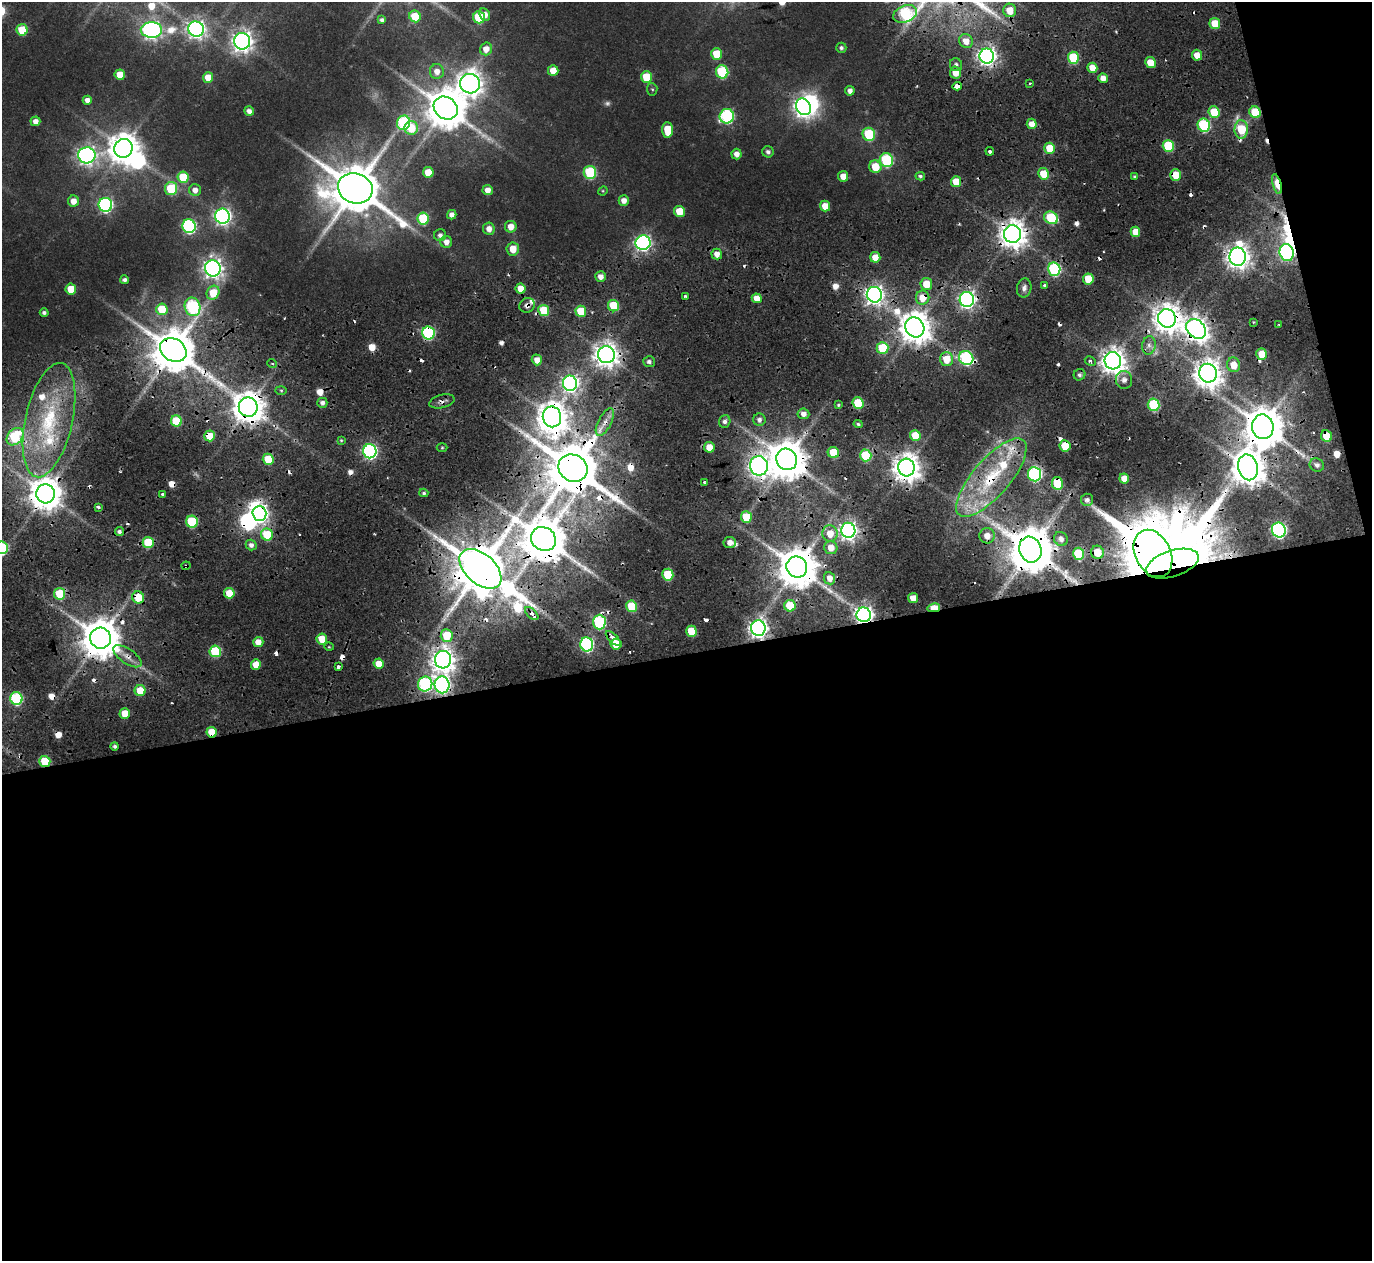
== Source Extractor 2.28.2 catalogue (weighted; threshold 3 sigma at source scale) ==
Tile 16 of 4 x 4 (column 4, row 4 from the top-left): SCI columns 4109-5478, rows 108-1366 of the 5478 x 5297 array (HDU 1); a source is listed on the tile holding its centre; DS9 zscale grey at full resolution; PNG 1374 x 1263 px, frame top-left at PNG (2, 2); each listed source drawn as its Kron ellipse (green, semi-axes under 4 px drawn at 4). Shown black and unused: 51% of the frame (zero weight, under 2 of 4 exposures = <1% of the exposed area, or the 3 px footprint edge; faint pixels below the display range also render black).
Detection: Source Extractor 2.28.2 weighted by HDU 2 'WHT'; one run over the whole footprint, this tile lists its part. Background 0.0284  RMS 0.0048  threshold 0.0215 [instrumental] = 3 sigma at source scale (4.5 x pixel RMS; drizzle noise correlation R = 1.50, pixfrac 1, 0.0396/0.0396 arcsec/px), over >= 5 px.
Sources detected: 305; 3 too faint to see at this stretch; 5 inside a brighter object's white glare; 46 cosmic-ray / hot-pixel residue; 1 long thin detection or spike segment (spike, bleed or trail) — neither listed nor drawn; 5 inside a brighter listed object's ellipse — not listed separately; the other 245 listed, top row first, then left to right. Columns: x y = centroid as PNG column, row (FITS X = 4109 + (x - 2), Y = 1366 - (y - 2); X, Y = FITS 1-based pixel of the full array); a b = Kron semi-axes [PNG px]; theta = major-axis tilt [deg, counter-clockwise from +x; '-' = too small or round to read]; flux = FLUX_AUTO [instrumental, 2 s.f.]
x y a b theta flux
1010 10 7 6 - 8.7
485 14 6 5 - 3.5
905 14 12 8 22 56
415 16 6 5 - 14
479 17 6 6 - 25
382 20 4 4 - 1.3
1215 24 5 5 - 13
196 29 8 7 - 230
22 30 6 5 - 16
151 30 11 8 -1 220
242 41 8 8 - 330
966 41 7 6 - 6
841 48 5 5 - 1.3
486 49 6 6 - 4.5
716 54 6 5 - 13
1197 55 5 5 - 5.1
987 56 7 7 - 250
1073 58 6 5 - 29
1150 63 5 5 - 8.9
956 65 6 6 - 1.7
1092 68 5 5 - 6.7
553 70 5 5 - 6.6
437 71 7 7 - 3.9
722 72 7 6 - 41
955 72 6 5 - 6.7
120 75 5 5 - 8.4
208 77 5 5 - 7.7
646 77 6 5 - 17
1103 78 5 4 - 3.5
1029 83 3 3 - 1.2
470 84 10 9 - 480
957 86 4 4 - 11
652 89 6 5 - 0.71
850 91 5 4 - 2.5
87 100 4 4 - 3
803 107 9 7 -58 300
446 108 12 10 -38 1700
249 111 5 4 - 2.5
1214 112 6 5 - 15
1255 112 6 5 - 21
727 116 7 7 - 74
35 121 5 5 - 3.5
403 123 7 6 - 51
1032 124 5 5 - 4.4
1204 125 7 6 - 48
411 128 7 7 - 13
1241 129 9 6 -88 21
668 130 8 5 -87 14
869 134 6 6 - 31
1168 146 6 5 - 27
123 148 9 9 - 840
1050 148 5 5 - 14
990 151 4 3 - 2.4
768 152 6 5 - 1.6
736 154 5 5 - 3.2
87 155 9 8 - 220
886 160 7 6 - 46
875 167 6 6 - 10
428 172 5 5 - 8.4
590 172 6 6 - 47
1044 174 6 5 - 11
1176 175 6 5 - 12
843 176 5 5 - 4.8
920 176 5 4 - 1
183 177 6 5 - 16
1134 177 3 3 - 0.7
956 182 5 5 - 10
1277 184 10 4 -74 17
355 188 18 15 -18 3000
171 189 6 6 - 25
195 190 6 6 - 3.4
488 190 5 5 - 4.3
603 191 5 4 - 0.45
624 200 5 5 - 3.7
73 201 5 5 - 5.1
105 205 7 7 - 100
825 206 5 5 - 6.5
679 211 6 5 - 11
452 215 5 4 - 2.8
223 216 7 7 - 180
1051 218 7 6 - 31
423 219 6 5 - 28
189 226 7 6 - 80
511 227 6 5 - 5.3
489 229 6 6 - 3.7
1135 232 5 5 - 6.1
1012 234 9 8 - 630
440 235 6 6 - 1.9
446 242 6 6 - 3.5
643 243 7 7 - 160
513 249 6 6 - 7
1287 252 8 7 - 110
717 254 5 5 - 3.8
875 257 5 5 - 6.2
1238 257 9 8 - 460
213 268 8 7 - 290
1054 269 7 6 - 55
601 277 5 5 - 3.6
1088 279 5 5 - 12
125 280 4 4 - 1.4
926 284 6 5 - 8.8
1045 285 3 3 - 1.6
1024 288 9 7 78 2.1
71 289 5 5 - 11
521 289 5 5 - 7.3
213 293 7 6 - 12
874 295 8 7 - 260
685 296 3 3 - 1.1
757 298 5 4 - 5.4
923 298 7 7 - 8.8
967 299 7 7 - 190
527 305 8 7 - 2.3
613 306 6 5 - 16
192 307 9 7 -70 63
162 309 6 5 - 15
544 311 6 5 - 20
581 311 5 5 - 15
44 313 4 4 - 1.4
1167 318 9 9 - 660
1253 322 4 2 - 0.49
1279 325 3 3 - 1.7
915 327 10 9 - 940
1196 329 11 8 -45 440
428 333 6 6 - 62
1149 345 9 7 78 2.6
882 348 6 6 - 21
173 350 14 11 -33 2300
1262 354 5 5 - 9.4
606 355 8 8 - 480
966 358 7 7 - 64
946 359 7 6 - 10
537 360 5 5 - 4.6
1090 361 6 4 -26 1.1
1113 361 9 8 - 550
649 362 6 5 - 1.8
272 363 5 3 - 0.56
1234 365 7 6 - 6.8
1208 373 9 8 - 640
1079 375 6 5 - 1.4
1124 380 9 8 - 3
570 383 7 7 - 190
281 390 6 4 -1 0.7
442 401 13 6 13 2.4
322 403 5 5 - 2
858 403 6 5 - 19
838 405 4 3 - 0.72
1154 405 6 6 - 37
248 407 10 9 - 950
803 414 6 5 - 3
552 417 10 9 - 820
49 420 58 23 77 49
759 420 6 6 - 2.1
176 421 5 5 - 21
725 421 6 5 - 1.8
605 422 15 6 62 4
858 424 4 4 - 1
1263 427 12 10 -81 1600
915 435 5 5 - 11
209 436 5 5 - 11
1326 436 6 5 - 11
15 437 10 7 47 35
341 440 4 4 - 0.59
1065 446 6 5 - 14
709 447 5 5 - 7.8
442 448 5 3 - 0.61
370 451 7 6 - 120
833 453 6 5 - 16
866 455 6 5 - 27
268 459 5 5 - 12
787 459 11 10 - 1600
1317 465 7 6 - 2
759 466 10 9 - 320
1248 467 13 10 -76 1100
573 468 15 13 -31 3300
906 468 9 8 - 690
1035 474 7 6 - 83
991 478 49 18 49 41
1124 478 5 5 - 5.3
704 482 3 2 - 0.51
1057 483 6 5 - 21
424 493 4 3 - 0.88
45 494 9 9 - 1000
163 494 3 3 - 1.6
1087 500 6 6 - 1.7
98 507 3 3 - 1.1
259 514 7 7 - 220
746 517 6 5 - 16
192 522 6 6 - 31
848 530 7 7 - 250
1279 530 7 7 - 130
119 531 4 4 - 1.3
830 533 8 7 - 7.1
267 535 6 5 - 20
987 536 7 7 - 5
543 539 13 11 -37 2200
1061 539 7 6 - 2.4
148 542 5 5 - 21
730 542 6 5 - 3.4
251 545 5 5 - 2.2
2 548 6 6 - 47
831 548 6 6 - 5.8
1030 550 13 11 -70 2600
1097 552 6 6 - 9.5
1153 553 25 17 -63 1800
1079 554 6 5 - 29
1172 564 27 13 18 15000
186 566 4 4 - 0.62
797 567 10 10 - 1700
480 569 25 15 -42 3700
668 575 6 5 - 21
830 578 6 5 - 4
229 593 5 5 - 11
60 594 6 5 - 21
138 597 6 6 - 13
913 598 5 5 - 5.1
632 606 6 5 - 19
790 606 6 5 - 17
934 608 6 4 12 15
532 614 8 4 -44 2.8
864 615 7 7 - 270
599 622 7 6 - 65
758 628 8 7 - 280
691 631 5 5 - 13
447 635 6 6 - 17
100 638 10 10 - 1600
322 639 5 5 - 9.5
613 639 10 4 -45 6.5
258 642 5 5 - 5.3
587 644 7 6 - 81
616 644 5 5 - 11
329 647 5 3 - 0.44
215 651 6 5 - 29
127 656 16 7 -34 4.6
443 660 9 8 - 450
256 664 5 5 - 5.6
379 664 5 5 - 6.3
338 667 4 3 - 3.4
425 684 7 7 - 67
442 685 8 7 - 190
140 690 5 5 - 11
16 699 6 6 - 49
125 713 5 5 - 8
211 732 5 5 - 9.6
115 746 4 4 - 1.2
45 761 5 5 - 21
Overlapping masked pixels (flux is a lower limit): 67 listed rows (the first 20) at x y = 905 14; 987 56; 957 86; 1214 112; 1255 112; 1241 129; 1176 175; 1277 184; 1012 234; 1287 252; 1238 257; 923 298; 967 299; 527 305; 613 306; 1167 318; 915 327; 1196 329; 428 333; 882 348
Isophote crosses this tile's border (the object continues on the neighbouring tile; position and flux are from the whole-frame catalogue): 1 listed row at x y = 2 548